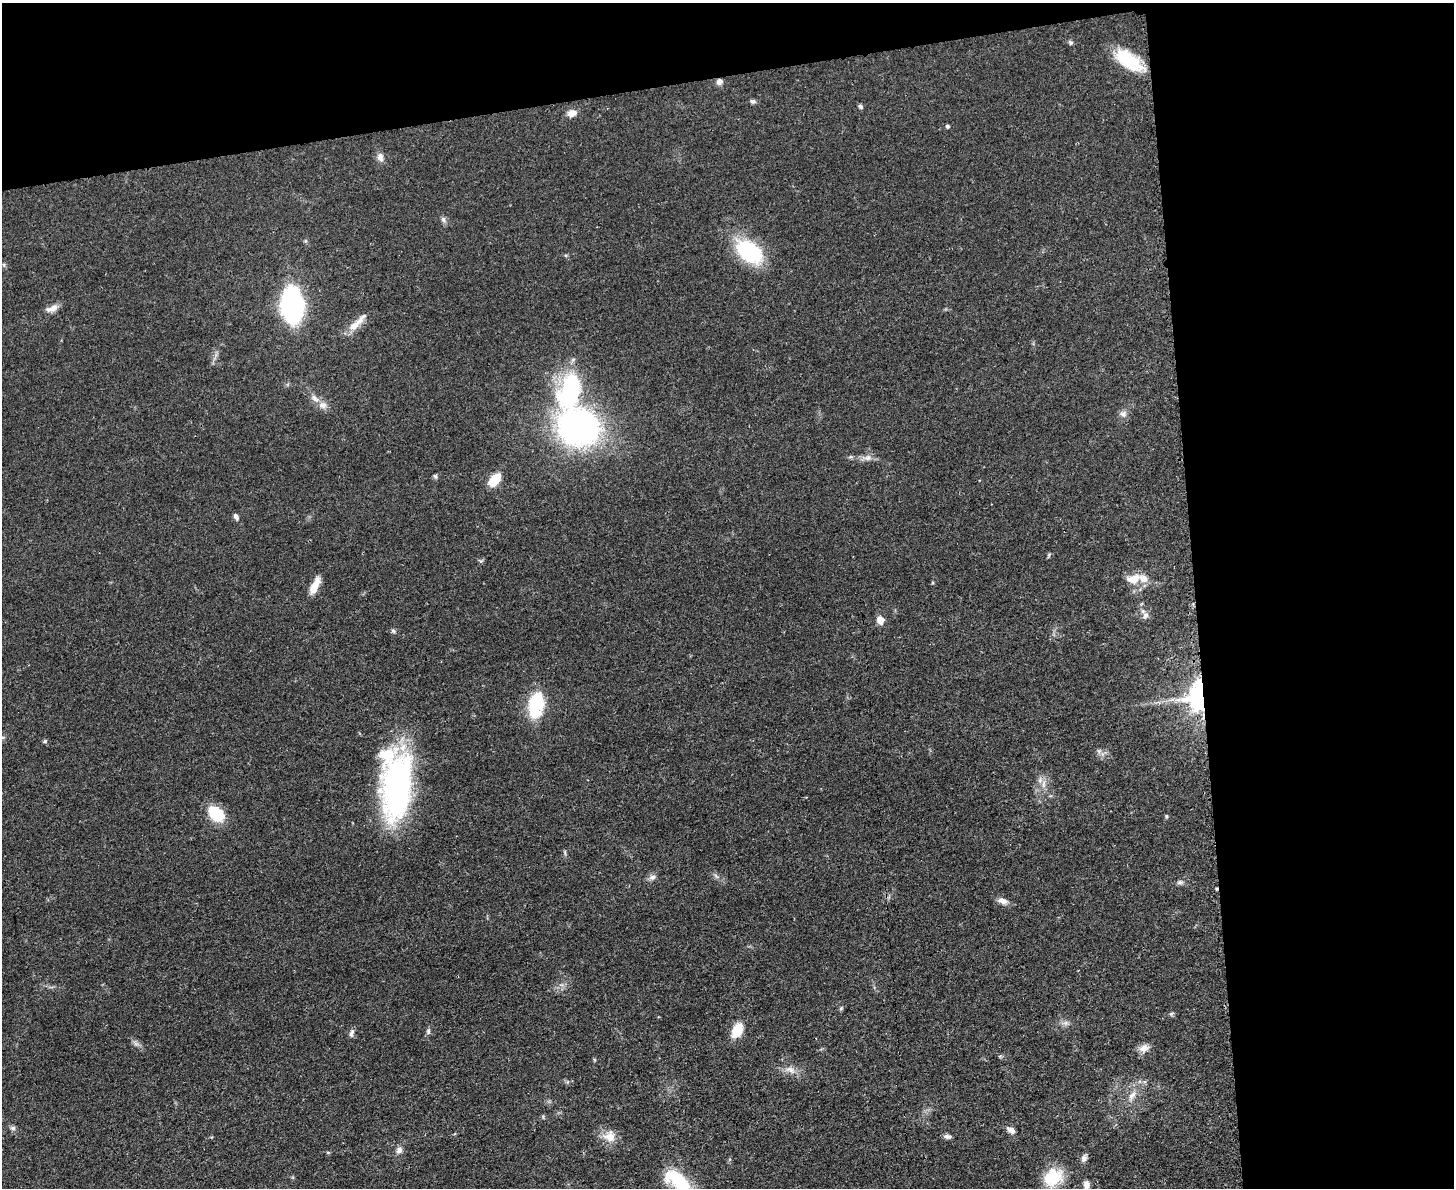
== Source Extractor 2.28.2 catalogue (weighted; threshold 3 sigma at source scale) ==
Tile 3 of 3 x 4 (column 3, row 1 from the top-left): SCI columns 3045-4496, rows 3570-4755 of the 4749 x 4767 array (HDU 1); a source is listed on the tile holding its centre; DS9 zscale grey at full resolution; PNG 1456 x 1190 px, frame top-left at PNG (2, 3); no overlay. Shown black and unused: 24% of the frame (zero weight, under 3 of 4 exposures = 2% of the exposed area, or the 3 px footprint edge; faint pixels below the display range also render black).
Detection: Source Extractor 2.28.2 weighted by HDU 2 'WHT'; one run over the whole footprint, this tile lists its part. Background 0.0461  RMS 0.0053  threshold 0.0236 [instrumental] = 3 sigma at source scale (4.5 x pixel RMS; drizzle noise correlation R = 1.50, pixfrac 1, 0.05/0.05 arcsec/px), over >= 5 px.
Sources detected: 64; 1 cosmic-ray / hot-pixel residue — not listed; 4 inside a brighter listed object's ellipse — not listed separately; the other 59 listed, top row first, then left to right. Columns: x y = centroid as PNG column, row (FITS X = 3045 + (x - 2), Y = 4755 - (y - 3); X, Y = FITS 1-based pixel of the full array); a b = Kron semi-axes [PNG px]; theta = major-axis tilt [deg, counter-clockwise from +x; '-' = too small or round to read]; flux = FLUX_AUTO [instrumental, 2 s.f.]
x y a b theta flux
1070 42 7 6 - 1.1
1128 60 32 15 -35 25
719 81 8 7 - 2.4
753 101 8 5 -5 1.3
860 106 6 5 - 1
572 113 10 8 20 4.1
947 126 5 5 - 0.77
380 157 12 8 -82 2.8
443 220 9 6 -52 1.6
749 252 31 19 -39 42
4 265 6 4 -49 0.77
292 305 19 12 -86 190
53 308 14 8 33 3.6
354 326 13 9 34 5.5
569 391 54 29 75 64
323 405 12 9 -21 3.5
1123 414 10 9 - 2.4
579 427 30 27 -14 180
868 458 11 7 20 2.7
435 476 6 5 - 0.98
494 480 12 7 48 16
236 516 8 5 -61 1.6
1049 555 6 4 71 0.65
1133 579 16 11 10 8.2
315 586 22 8 65 6.7
1145 615 9 8 - 2.3
880 620 7 7 - 5.3
393 631 6 5 - 1
1197 697 32 23 87 57
536 705 25 13 82 34
45 741 5 5 - 0.79
1043 784 13 5 89 2.7
398 786 68 30 85 130
216 814 14 10 -44 21
1166 816 6 3 -71 0.6
565 852 8 3 -85 0.76
716 876 8 4 -45 1.2
652 877 10 7 19 2.1
1180 882 9 6 1 1.5
1002 901 14 8 -23 3.2
841 1008 7 4 46 0.78
1171 1014 7 4 31 0.84
1066 1023 7 6 - 1.6
737 1030 18 11 65 9.3
428 1031 8 5 -90 1.3
351 1033 11 5 73 1.7
136 1044 7 4 -18 1.4
1144 1048 14 10 13 3.7
790 1070 16 8 -21 4.1
1132 1095 12 7 57 3.3
13 1128 7 6 - 1.3
1011 1130 10 6 -34 2.8
609 1136 16 16 - 7.2
948 1136 10 6 3 1.7
399 1150 9 8 - 2.3
1084 1158 11 7 66 2.1
1053 1177 23 19 39 19
680 1185 50 17 -49 32
1086 1185 9 6 -83 3.1
Overlapping masked pixels (flux is a lower limit): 2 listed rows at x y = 719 81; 1197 697
Isophote crosses this tile's border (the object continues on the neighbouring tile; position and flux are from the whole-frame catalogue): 2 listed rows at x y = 680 1185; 1086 1185